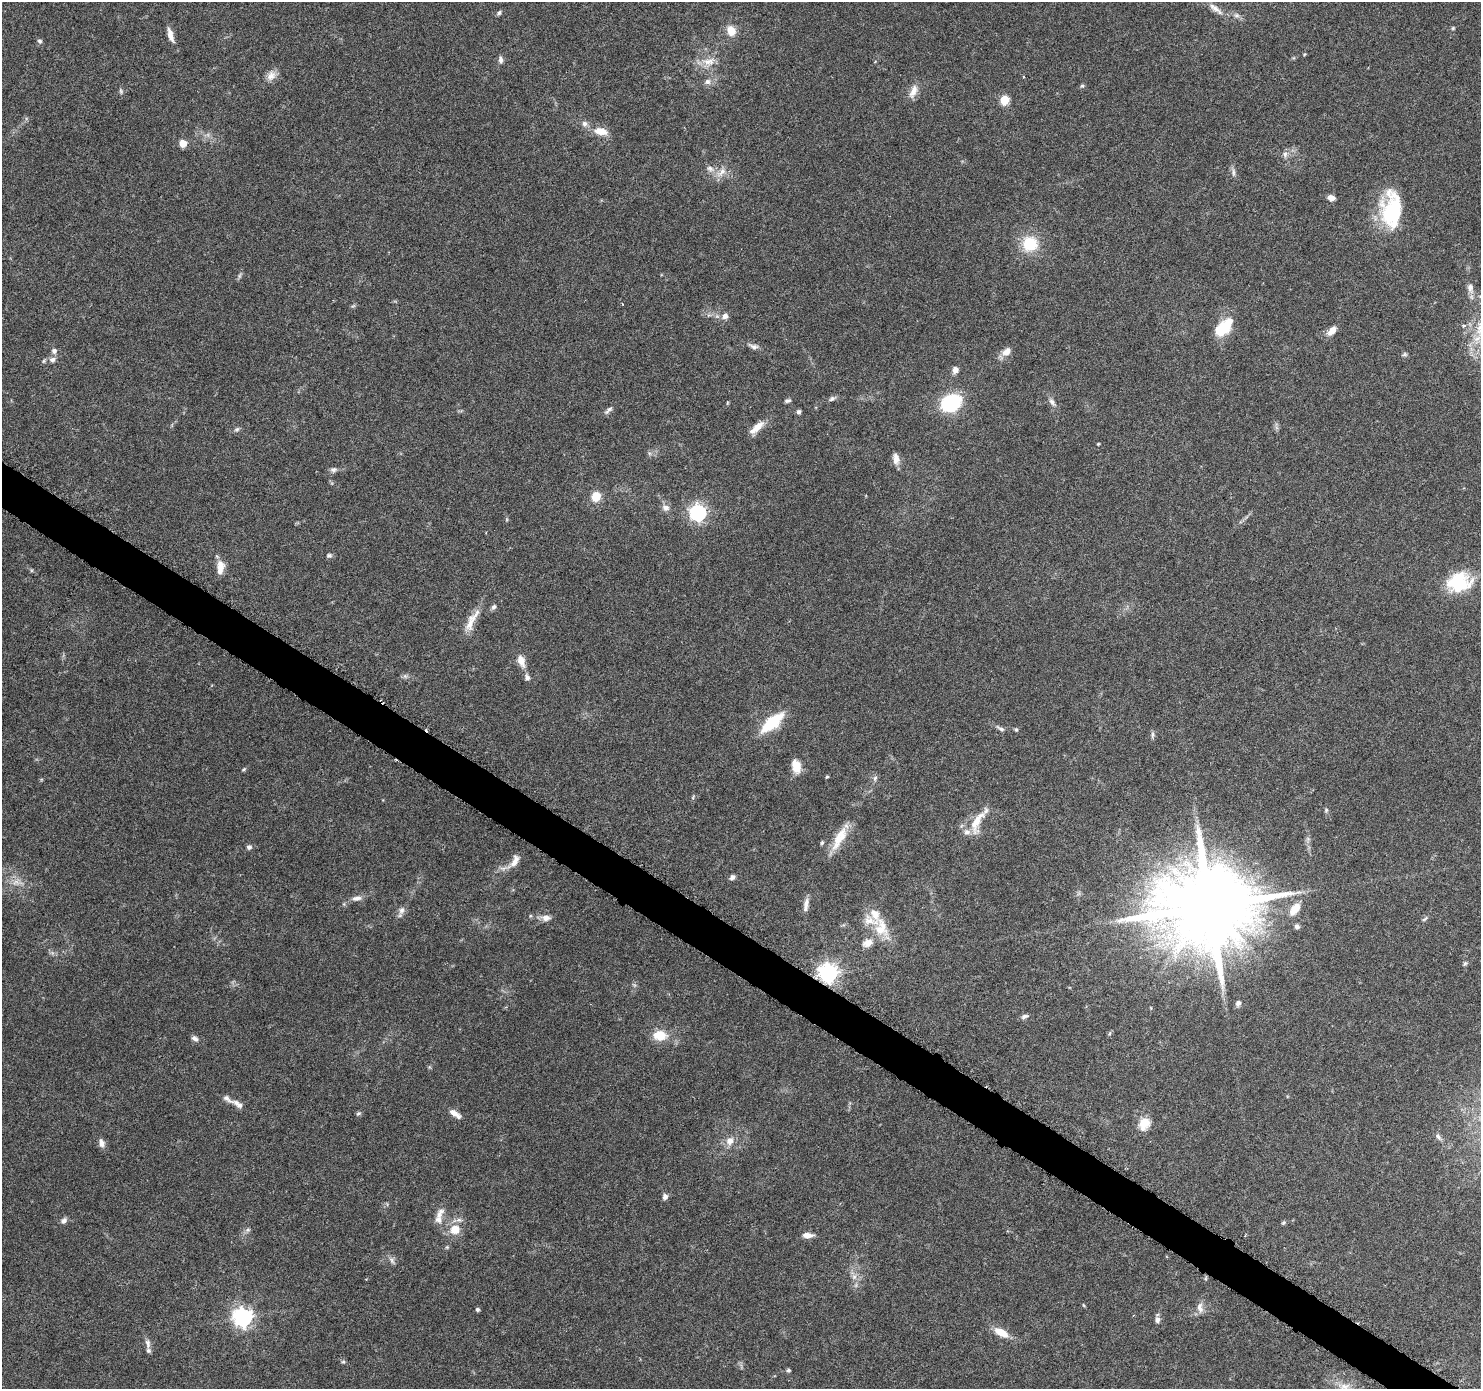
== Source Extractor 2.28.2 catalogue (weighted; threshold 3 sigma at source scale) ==
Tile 6 of 4 x 4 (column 2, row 2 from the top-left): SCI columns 1490-2968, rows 3030-4416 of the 5937 x 5999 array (HDU 1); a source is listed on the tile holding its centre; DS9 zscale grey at full resolution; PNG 1483 x 1391 px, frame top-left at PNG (2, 2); no overlay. Shown black and unused: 3% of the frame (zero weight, under 3 of 6 exposures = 1% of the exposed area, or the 3 px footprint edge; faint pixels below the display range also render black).
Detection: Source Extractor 2.28.2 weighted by HDU 2 'WHT'; one run over the whole footprint, this tile lists its part. Background 0.0521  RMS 0.0025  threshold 0.0103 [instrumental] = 3 sigma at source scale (4.09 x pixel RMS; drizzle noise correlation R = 1.36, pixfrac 0.8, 0.0396/0.0396 arcsec/px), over >= 5 px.
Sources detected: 135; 1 inside a brighter object's white glare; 1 cosmic-ray / hot-pixel residue — not listed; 8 inside a brighter listed object's ellipse — not listed separately; the other 125 listed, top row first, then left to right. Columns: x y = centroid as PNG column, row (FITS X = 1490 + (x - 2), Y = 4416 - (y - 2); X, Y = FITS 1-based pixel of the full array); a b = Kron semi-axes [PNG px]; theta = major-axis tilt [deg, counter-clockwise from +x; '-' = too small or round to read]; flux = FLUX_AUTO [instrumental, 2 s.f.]
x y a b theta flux
1215 9 25 7 -37 2.1
499 13 7 5 47 0.48
1236 15 8 6 -1 0.72
1453 28 5 4 - 0.28
731 30 11 9 -68 3
170 35 19 6 -73 1.9
40 41 7 6 - 0.48
1304 54 4 4 - 0.24
501 60 9 6 -84 0.82
708 62 20 10 1 2.8
271 76 15 11 56 1.9
708 82 9 8 - 0.95
1082 86 5 5 - 0.35
120 91 8 4 -81 0.42
913 91 18 8 67 2.2
1005 100 5 5 - 10
584 124 7 7 - 0.88
601 131 16 9 -11 3.2
183 143 5 5 - 5.3
1285 154 8 6 -77 0.82
710 168 11 8 -24 1.2
721 172 18 8 43 2.1
1233 172 12 4 -84 0.73
1331 198 8 5 -18 1.4
1390 213 41 27 -58 13
1030 244 18 17 - 8
239 276 9 4 71 0.45
1470 288 15 8 -76 1.5
725 316 8 7 - 1.1
1464 326 4 3 - 0.65
1223 328 18 13 33 7.5
1332 331 13 7 51 1.9
754 346 12 6 -15 0.97
54 351 7 6 - 0.83
1006 352 12 9 41 1.9
1405 354 7 5 9 0.42
52 360 9 7 4 0.96
44 361 6 4 61 0.35
955 370 7 6 - 1.3
832 399 9 6 34 0.64
788 401 8 5 11 0.57
951 402 17 13 25 19
1052 402 12 6 -54 1
727 403 6 3 71 0.22
609 410 15 5 41 0.8
799 412 5 5 - 0.58
756 428 22 8 41 2.8
237 429 8 5 16 0.53
1098 444 4 3 - 0.21
649 453 6 4 -72 0.4
896 459 14 8 -85 1.7
333 470 9 6 2 0.78
596 497 6 5 - 8.3
666 508 10 8 -26 1.3
698 513 7 7 - 72
329 555 7 6 - 0.55
220 567 16 8 87 2.7
1459 582 28 21 12 12
494 607 8 6 49 0.62
470 624 34 9 62 3.7
521 661 14 8 -69 2.6
405 676 7 5 -44 0.53
527 678 8 6 -75 0.85
772 722 25 10 40 11
1000 729 14 5 -32 0.81
1016 730 5 5 - 0.33
1152 735 10 4 85 0.53
796 766 16 10 -74 2.9
244 769 6 4 32 0.31
827 777 5 4 - 0.27
875 778 8 6 75 0.61
1326 810 6 5 - 0.35
977 822 36 13 67 4.9
839 838 35 11 62 5.1
1308 839 7 5 -45 0.48
822 843 6 4 68 0.37
249 847 6 6 - 0.69
514 861 21 9 59 2.2
732 877 7 5 49 0.76
16 882 12 7 1 1.6
357 898 13 7 10 1.3
806 903 14 7 76 1.4
1209 906 25 21 33 4500
1294 909 18 10 52 3.3
401 910 11 7 67 1.1
546 918 12 8 -2 1.5
1424 919 10 3 40 0.38
1297 926 6 6 - 0.69
881 928 34 19 -65 7.3
867 943 13 10 20 2.2
1465 964 6 5 - 0.39
828 973 7 7 - 120
634 985 7 4 -71 0.42
1238 1003 7 6 - 0.81
1025 1016 10 5 21 0.72
1110 1033 6 4 71 0.33
660 1036 11 8 -4 5.7
195 1039 10 6 -30 0.84
238 1104 18 7 -32 1.5
358 1113 7 5 40 0.41
455 1114 15 6 -34 1.9
1144 1123 14 10 65 4.3
1438 1136 10 6 -55 0.81
730 1141 12 10 56 1.9
101 1143 10 7 -74 1.3
665 1197 7 6 - 0.95
440 1213 18 9 56 1.8
64 1221 8 6 39 0.89
1284 1223 6 5 - 0.38
455 1229 12 11 - 3.8
248 1230 7 6 - 0.58
807 1235 11 6 -2 1.8
447 1247 5 4 - 0.31
392 1260 11 5 -60 0.75
854 1277 8 6 90 0.99
1083 1305 5 3 - 0.22
1200 1308 15 8 -82 1.5
477 1309 4 4 - 0.49
243 1317 7 7 - 110
1157 1320 8 6 86 0.97
1001 1332 16 7 -29 4
148 1343 13 7 -82 1.1
343 1362 6 5 - 0.35
788 1370 5 4 - 0.41
1345 1386 17 9 4 2.3
Overlapping masked pixels (flux is a lower limit): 1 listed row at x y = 828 973